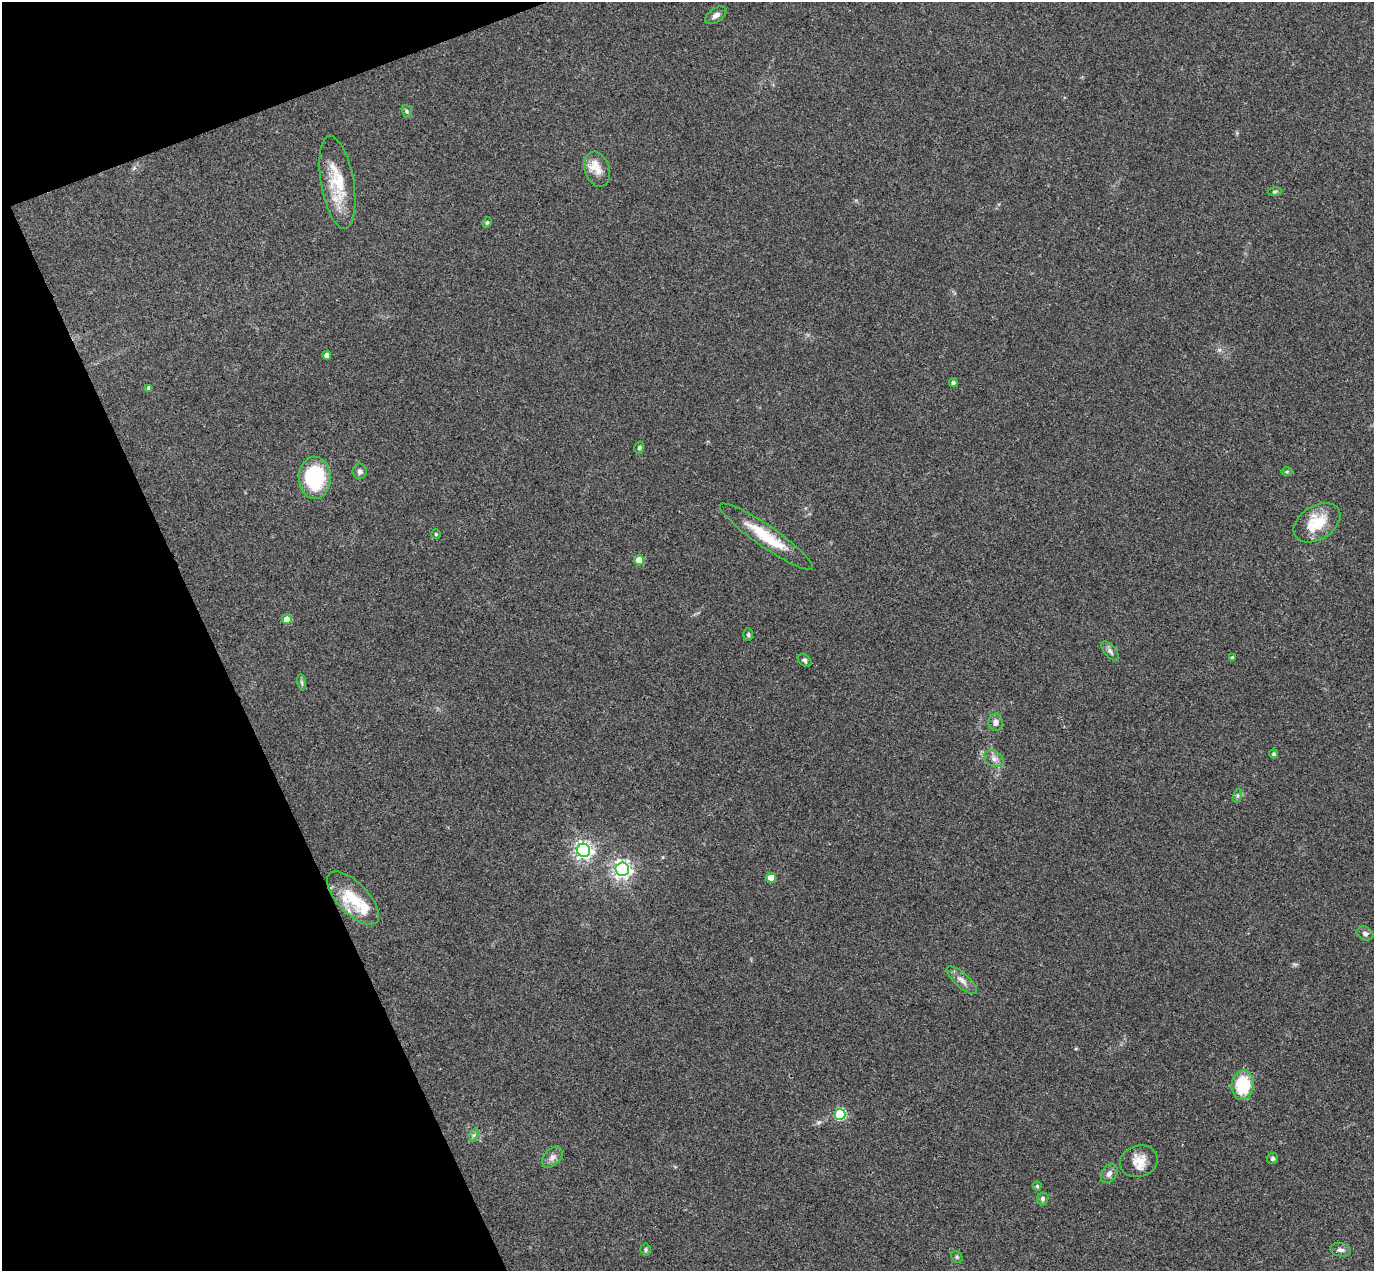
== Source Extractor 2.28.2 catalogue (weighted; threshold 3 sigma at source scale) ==
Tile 5 of 4 x 4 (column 1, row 2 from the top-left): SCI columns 57-1428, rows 2842-4110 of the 5597 x 5556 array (HDU 1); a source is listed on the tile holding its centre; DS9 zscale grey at full resolution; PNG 1376 x 1273 px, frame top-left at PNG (2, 2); each listed source drawn as its Kron ellipse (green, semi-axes under 4 px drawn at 4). Shown black and unused: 19% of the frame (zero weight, under 3 of 4 exposures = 6% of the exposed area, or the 3 px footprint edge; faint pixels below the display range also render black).
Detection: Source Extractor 2.28.2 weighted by HDU 2 'WHT'; one run over the whole footprint, this tile lists its part. Background 0.0535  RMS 0.0051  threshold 0.023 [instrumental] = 3 sigma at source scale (4.5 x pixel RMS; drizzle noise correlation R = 1.50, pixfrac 1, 0.05/0.05 arcsec/px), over >= 5 px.
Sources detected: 48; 3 inside a brighter listed object's ellipse — not listed separately; the other 45 listed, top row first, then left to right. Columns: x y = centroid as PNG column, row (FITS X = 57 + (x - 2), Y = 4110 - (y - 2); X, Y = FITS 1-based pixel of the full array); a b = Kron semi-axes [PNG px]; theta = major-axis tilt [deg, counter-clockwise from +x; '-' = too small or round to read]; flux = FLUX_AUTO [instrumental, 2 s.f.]
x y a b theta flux
716 15 12 7 35 2.2
407 111 6 5 - 0.86
597 169 18 12 -72 6.5
337 182 47 16 -80 21
1274 192 7 4 7 0.82
487 223 5 4 - 0.71
327 355 4 4 - 3
953 383 4 4 - 1.2
149 388 4 4 - 1.5
639 448 6 4 74 0.8
360 471 8 7 - 1.5
1287 472 6 4 2 0.65
315 478 21 16 -89 39
1317 523 26 16 32 17
436 534 5 5 - 0.62
766 536 56 10 -35 19
639 560 5 5 - 13
287 619 4 4 - 7.3
748 635 6 4 -89 0.82
1110 651 11 5 -50 1.8
1232 658 4 4 - 1.2
805 660 8 5 -39 1
302 682 8 4 -81 0.96
996 722 8 7 - 2.4
1274 754 4 4 - 1
994 759 10 7 -28 2.7
1237 796 7 4 71 0.87
584 850 6 6 - 200
622 869 7 6 - 220
771 878 5 4 - 9.2
353 898 34 15 -46 18
1365 934 9 6 -25 1.6
962 980 19 7 -42 3.5
1243 1085 15 11 84 23
840 1114 5 5 - 42
474 1135 7 4 70 1
552 1157 12 8 47 2.7
1273 1159 6 5 - 1.1
1139 1161 19 15 17 7.1
1109 1173 10 7 56 2.3
1037 1186 4 4 - 0.58
1043 1199 6 5 - 1.1
646 1250 6 5 - 0.87
1341 1250 10 6 -11 1.8
957 1257 6 5 - 0.81